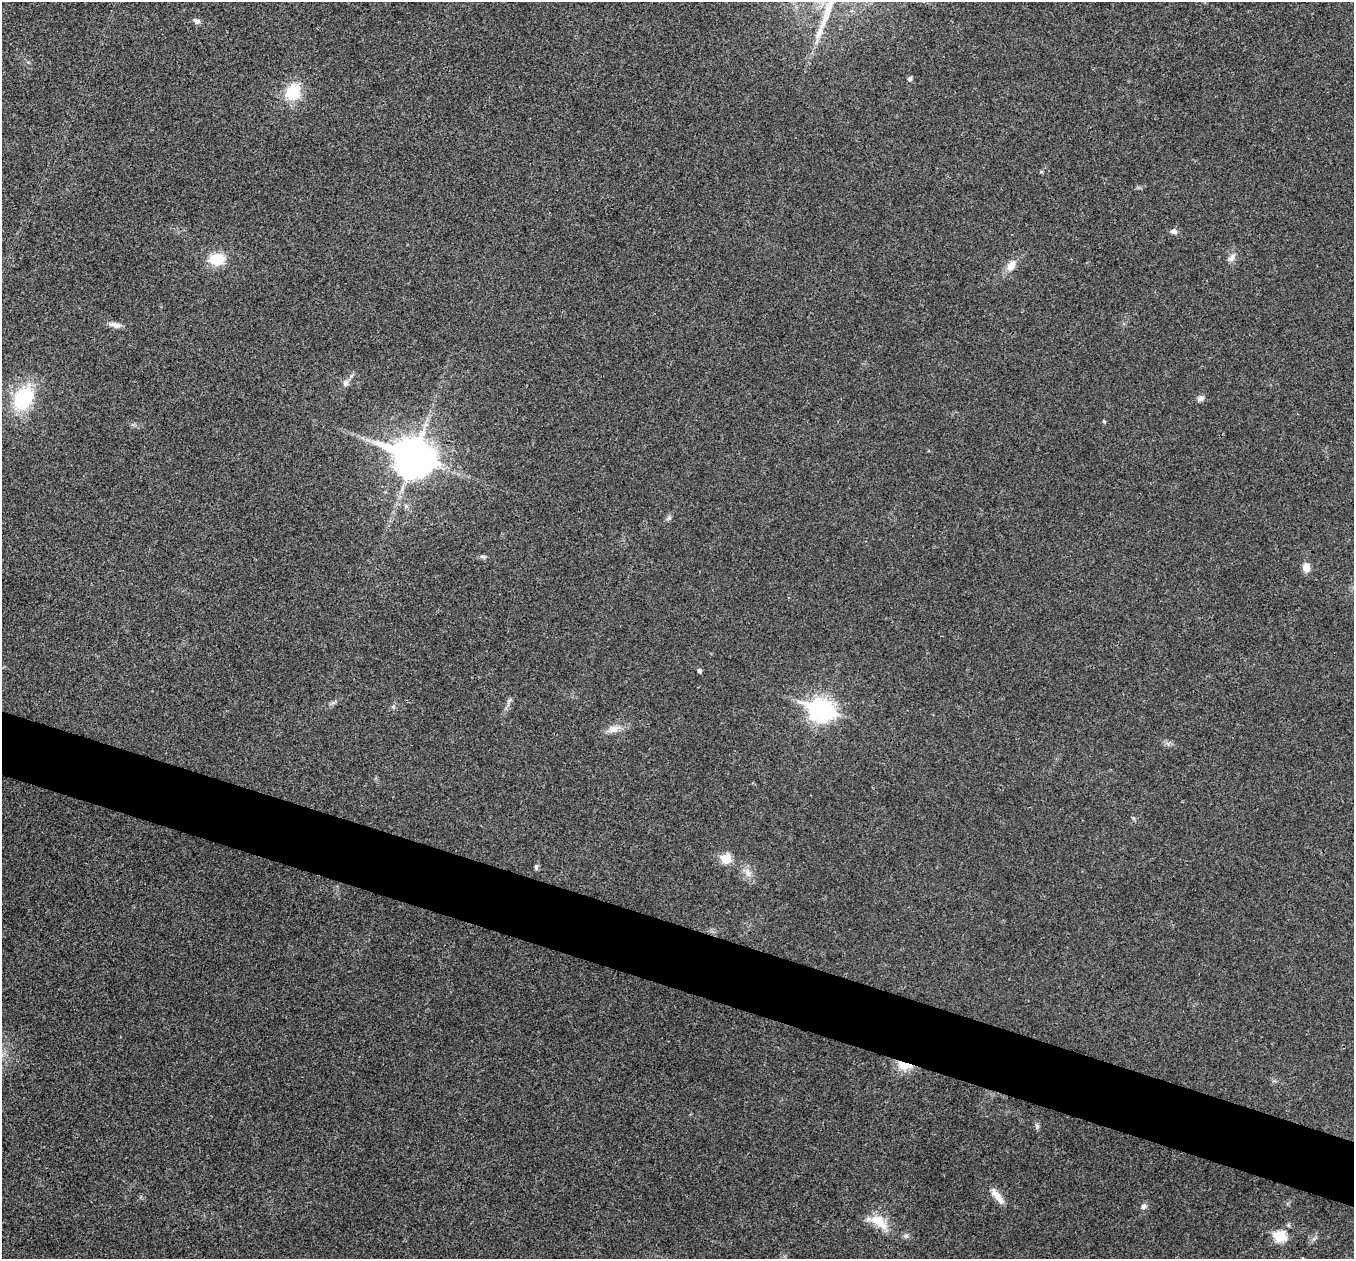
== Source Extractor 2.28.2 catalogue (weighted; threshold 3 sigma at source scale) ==
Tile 6 of 4 x 4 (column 2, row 2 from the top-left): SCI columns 1355-2706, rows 2651-3907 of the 5417 x 5431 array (HDU 1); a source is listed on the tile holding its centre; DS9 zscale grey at full resolution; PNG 1356 x 1261 px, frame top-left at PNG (2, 2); no overlay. Shown black and unused: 5% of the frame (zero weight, under 3 of 4 exposures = <1% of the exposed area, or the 3 px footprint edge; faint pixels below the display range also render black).
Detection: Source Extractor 2.28.2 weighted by HDU 2 'WHT'; one run over the whole footprint, this tile lists its part. Background 0.0212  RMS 0.0041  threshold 0.0183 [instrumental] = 3 sigma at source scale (4.5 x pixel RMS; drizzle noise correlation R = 1.50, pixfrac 1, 0.05/0.05 arcsec/px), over >= 5 px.
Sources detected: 32; all 32 listed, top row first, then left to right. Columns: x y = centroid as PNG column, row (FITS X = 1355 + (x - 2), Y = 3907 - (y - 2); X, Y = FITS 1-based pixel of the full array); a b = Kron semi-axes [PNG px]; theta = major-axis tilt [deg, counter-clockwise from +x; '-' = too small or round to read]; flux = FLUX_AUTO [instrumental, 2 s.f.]
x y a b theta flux
196 21 8 6 -24 1.6
910 79 6 5 - 0.93
293 92 24 20 60 12
1041 172 5 3 - 0.4
1174 231 10 6 -14 1.3
1232 258 15 7 48 2.1
217 259 18 13 2 9.4
1011 266 15 9 57 3.9
115 325 15 6 -13 2.4
345 383 10 8 79 1.8
23 398 28 20 60 27
1201 398 10 6 37 1.4
1104 421 4 4 - 0.5
413 457 15 12 -19 1000
406 506 6 6 - 0.85
669 518 8 5 40 0.97
483 557 10 5 -18 0.97
1306 567 10 8 -78 3.3
699 671 5 4 - 0.93
510 700 9 4 36 0.89
821 710 11 8 -18 250
614 729 17 10 17 3.6
726 859 6 6 - 15
536 867 8 5 90 0.83
748 872 13 8 -64 3
904 1065 19 9 -12 6.2
1037 1126 6 6 - 0.79
997 1196 24 7 -51 4
1143 1207 8 7 - 1.4
879 1222 29 13 -36 8.8
906 1236 8 6 0 1
1280 1236 7 6 - 29
Overlapping masked pixels (flux is a lower limit): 1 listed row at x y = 904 1065